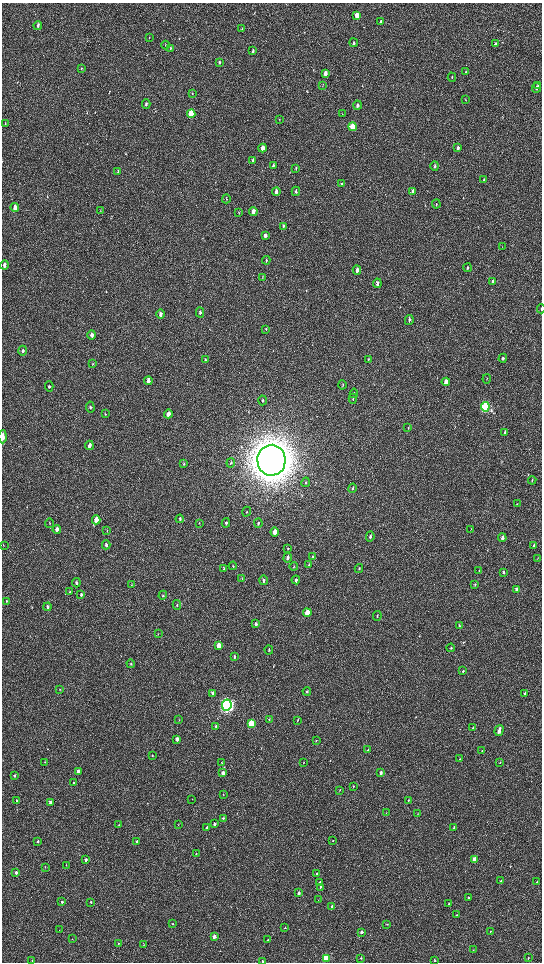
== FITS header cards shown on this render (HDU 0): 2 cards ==
NAXIS1  =                 1080 / length of data axis 1
NAXIS2  =                 1920 / length of data axis 2

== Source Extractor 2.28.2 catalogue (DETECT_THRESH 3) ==
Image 1080 x 1920 px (HDU 0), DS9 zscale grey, zoomed out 1/2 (1 PNG px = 2 x 2 image px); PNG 544 x 964 px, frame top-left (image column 1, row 1919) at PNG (2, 3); each listed source drawn as its Kron ellipse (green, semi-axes under 4 px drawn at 4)
Background 511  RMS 33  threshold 99.7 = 3 sigma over >= 5 px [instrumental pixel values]
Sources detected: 222; all 222 listed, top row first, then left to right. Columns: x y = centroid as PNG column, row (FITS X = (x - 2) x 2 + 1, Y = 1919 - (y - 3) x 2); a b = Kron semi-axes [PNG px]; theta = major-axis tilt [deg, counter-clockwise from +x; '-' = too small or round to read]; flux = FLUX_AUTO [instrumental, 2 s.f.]
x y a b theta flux
357 15 4 3 - 1.4e+05
381 22 3 2 - 1.5e+04
38 26 4 3 - 1.4e+04
242 29 4 2 - 4.7e+03
149 37 3 2 - 2.9e+03
354 43 4 3 - 8.7e+03
495 44 3 2 - 1.3e+04
165 45 4 2 - 3.8e+03
170 48 4 2 - 4.5e+03
253 51 4 2 - 1.0e+04
219 62 3 2 - 1.3e+04
81 68 4 2 - 4.3e+03
466 72 4 2 - 5.9e+03
325 73 4 3 - 4.7e+04
452 77 4 2 - 5.1e+03
322 86 3 2 - 2.4e+03
538 86 4 2 - 7.9e+03
536 88 5 3 - 1.6e+04
192 93 4 2 - 3.8e+03
465 100 3 2 - 3.6e+03
146 104 4 3 - 1.3e+04
357 105 4 3 - 1.9e+04
191 114 4 3 - 4.0e+05
342 114 3 2 - 2.6e+03
279 120 3 2 - 3.3e+03
5 123 3 2 - 3.2e+03
352 127 4 3 - 3.4e+05
263 148 4 3 - 6.8e+04
458 148 4 3 - 2.7e+04
253 160 4 3 - 9.6e+03
273 165 4 2 - 8.4e+03
435 166 4 3 - 1.1e+04
296 168 4 2 - 5.6e+03
118 171 4 2 - 7.4e+03
484 180 4 3 - 8.9e+03
341 184 4 3 - 8.5e+03
276 191 4 3 - 2.5e+04
296 191 4 3 - 1.1e+04
413 191 4 3 - 2.9e+04
226 199 4 3 - 5.1e+03
436 204 4 3 - 5.2e+03
15 207 4 3 - 6.6e+04
100 211 3 2 - 2.7e+03
253 211 4 3 - 4.7e+04
239 213 3 2 - 3.6e+03
283 226 4 3 - 9.5e+03
265 235 4 3 - 1.4e+04
502 246 3 2 - 2.1e+03
266 260 4 3 - 7.0e+03
4 265 4 3 - 3.4e+04
467 268 4 3 - 8.4e+03
357 270 4 3 - 2.8e+04
262 277 3 2 - 3.5e+03
492 281 4 2 - 8.8e+03
377 283 4 3 - 3.0e+04
541 309 4 1 - 8.8e+03
200 312 5 3 - 1.4e+04
160 314 5 3 - 2.4e+04
409 320 5 3 - 1.3e+04
266 329 4 3 - 5.3e+03
92 335 4 3 - 3.1e+04
23 351 5 3 - 1.1e+04
503 358 4 2 - 1.2e+04
368 359 4 3 - 4.4e+03
205 360 4 3 - 7.0e+03
93 364 4 2 - 3.8e+03
487 379 5 2 - 3.8e+03
148 381 4 3 - 3.5e+04
446 382 4 3 - 6.8e+04
342 385 4 3 - 6.1e+03
49 386 5 4 - 1.2e+04
354 393 4 3 - 7.0e+03
353 399 5 2 - 6.8e+03
263 400 5 2 - 5.3e+03
90 407 5 3 - 9.0e+03
485 407 5 3 - 9.7e+05
105 414 4 2 - 4.7e+03
168 414 4 3 - 5.0e+04
408 428 3 2 - 3.4e+03
505 432 4 2 - 1.8e+04
3 437 6 2 88 5.3e+04
89 445 5 3 - 3.2e+04
271 460 15 14 - 2.3e+07
231 463 5 3 - 7.7e+03
184 464 4 3 - 5.9e+03
532 480 4 2 - 8.4e+03
306 482 5 3 - 6.5e+03
353 488 5 3 - 6.0e+03
517 504 4 1 - 2.5e+03
247 512 5 2 - 4.5e+03
180 519 4 3 - 7.6e+03
96 520 4 3 - 1.2e+05
49 523 4 2 - 4.5e+03
199 523 3 2 - 3.4e+03
226 523 5 3 - 1.1e+04
258 523 4 3 - 6.6e+03
471 529 3 1 - 2.8e+03
57 530 4 3 - 4.0e+04
107 530 3 2 - 4.0e+03
275 532 4 3 - 7.4e+04
370 536 5 3 - 1.6e+04
502 538 4 3 - 2.6e+04
3 545 3 2 - 3.2e+03
106 545 4 3 - 1.5e+04
534 545 3 2 - 8.4e+03
288 548 4 2 - 4.6e+03
312 556 4 3 - 4.1e+03
288 558 4 3 - 2.0e+04
537 558 4 2 - 3.0e+03
309 564 4 3 - 5.2e+03
233 566 4 3 - 6.1e+03
294 567 4 2 - 5.0e+03
359 568 4 3 - 8.8e+03
224 569 4 3 - 7.0e+03
479 571 3 2 - 2.5e+03
504 572 4 3 - 1.4e+04
242 578 3 2 - 3.4e+03
263 580 5 3 - 1.2e+04
296 580 4 3 - 1.5e+04
76 583 4 3 - 1.3e+04
132 585 3 2 - 3.0e+03
475 585 4 3 - 7.4e+03
516 589 3 2 - 1.9e+04
70 592 4 2 - 5.4e+03
81 595 4 2 - 1.1e+04
163 595 4 4 - 8.6e+03
7 601 4 3 - 5.5e+03
177 605 5 3 - 7.6e+03
47 607 4 3 - 1.3e+04
307 613 4 3 - 2.0e+05
377 616 5 3 - 6.0e+03
256 624 4 3 - 1.6e+04
459 626 3 3 - 4.2e+03
158 634 4 3 - 4.5e+03
219 645 4 3 - 8.6e+04
451 648 4 3 - 6.7e+03
269 650 4 3 - 6.8e+03
234 657 4 3 - 1.1e+04
131 664 4 3 - 6.7e+03
463 671 4 2 - 7.0e+03
60 689 4 2 - 3.7e+03
307 691 4 3 - 9.4e+03
525 693 3 2 - 1.2e+04
212 694 4 3 - 1.8e+04
227 705 6 5 - 2.8e+06
179 720 3 2 - 3.8e+03
269 720 3 3 - 5.4e+03
297 720 3 2 - 3.7e+03
251 724 4 3 - 4.5e+05
216 726 3 3 - 7.1e+03
473 727 3 2 - 5.3e+03
499 730 5 2 - 6.4e+04
177 739 3 2 - 3.6e+04
316 741 3 2 - 3.6e+03
368 750 3 2 - 3.4e+03
482 751 3 2 - 4.4e+03
152 756 2 2 - 4.0e+03
460 759 2 2 - 3.1e+03
45 762 2 2 - 2.7e+03
222 762 3 2 - 3.2e+03
500 762 3 2 - 3.6e+03
303 763 3 2 - 3.7e+03
78 771 3 3 - 4.1e+04
223 773 3 3 - 3.7e+04
381 773 3 2 - 2.7e+04
14 776 4 3 - 1.2e+04
73 783 3 2 - 7.4e+03
353 786 2 2 - 3.6e+03
340 790 3 2 - 4.8e+03
223 794 3 2 - 2.7e+03
192 799 2 1 - 1.6e+03
408 800 2 2 - 3.7e+03
17 801 3 3 - 1.0e+04
50 802 3 2 - 2.4e+04
386 813 3 2 - 3.1e+03
418 814 2 2 - 2.0e+03
223 818 3 3 - 1.0e+04
214 824 3 3 - 2.1e+04
119 825 3 3 - 5.1e+03
178 825 2 2 - 2.2e+03
206 828 3 3 - 1.2e+04
454 828 3 2 - 2.0e+04
38 841 3 3 - 9.7e+03
136 841 3 3 - 8.0e+03
333 841 2 2 - 2.7e+03
196 853 3 3 - 6.9e+03
475 859 3 2 - 1.1e+05
86 860 3 3 - 1.5e+04
66 866 3 2 - 3.0e+03
45 867 3 2 - 3.7e+03
16 873 3 2 - 2.2e+04
317 873 3 3 - 9.1e+03
500 881 3 2 - 8.0e+03
319 882 3 2 - 7.8e+03
537 882 2 2 - 2.5e+03
321 887 3 3 - 8.5e+03
299 893 2 2 - 1.9e+04
468 898 3 2 - 1.3e+04
318 899 2 2 - 2.5e+03
62 902 3 3 - 1.3e+04
91 902 3 2 - 5.5e+03
448 904 2 2 - 5.2e+03
332 906 3 2 - 1.2e+04
457 915 3 2 - 2.4e+03
172 924 3 3 - 7.8e+03
387 924 3 2 - 2.6e+03
285 928 3 2 - 7.2e+03
59 930 2 1 - 1.8e+03
361 932 3 2 - 2.8e+04
490 932 3 2 - 4.3e+03
214 937 3 2 - 5.9e+04
72 939 3 2 - 2.1e+03
267 940 3 2 - 5.9e+03
118 943 3 3 - 5.5e+03
144 944 2 2 - 2.1e+03
473 950 2 1 - 2.3e+03
326 958 3 3 - 4.3e+05
361 958 3 2 - 7.6e+03
528 958 3 2 - 4.5e+03
32 960 3 2 - 3.2e+03
435 960 3 3 - 6.0e+03
262 961 2 2 - 7.2e+03
At the frame edge (FLAGS 8, measured only in part): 3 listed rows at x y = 541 309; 3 437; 262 961